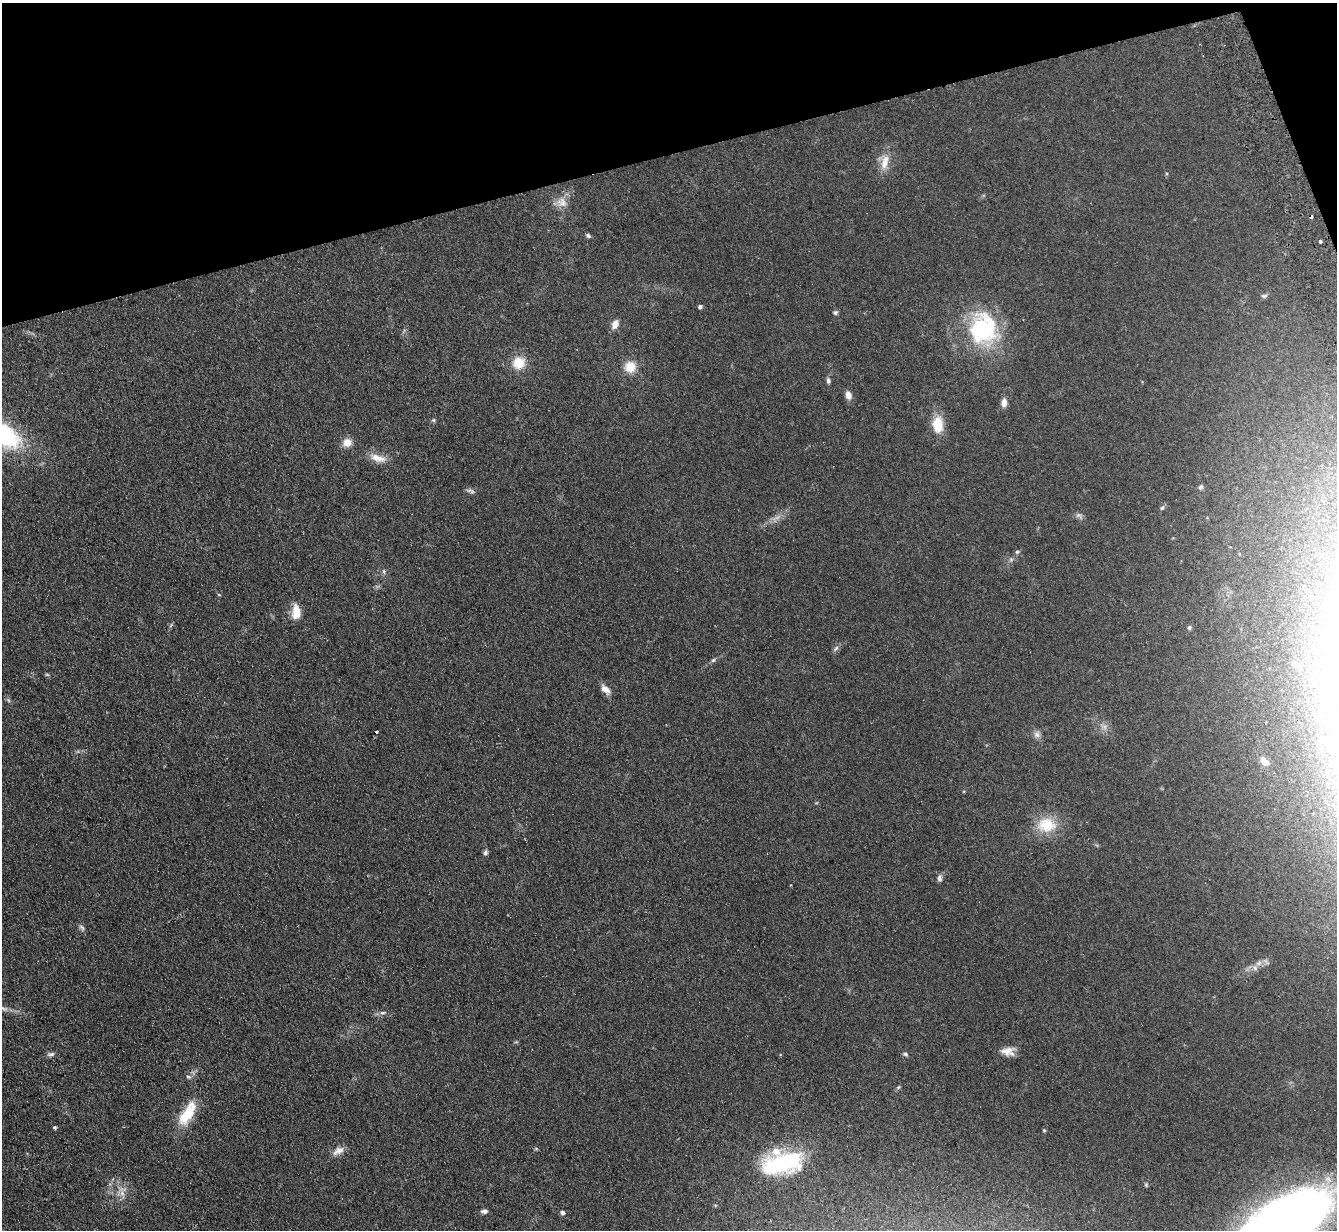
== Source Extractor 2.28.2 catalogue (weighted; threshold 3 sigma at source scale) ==
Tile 3 of 4 x 4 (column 3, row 1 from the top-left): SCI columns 2721-4055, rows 3840-5067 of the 5439 x 5351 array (HDU 1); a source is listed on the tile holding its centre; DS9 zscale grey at full resolution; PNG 1339 x 1232 px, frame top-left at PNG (2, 3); no overlay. Shown black and unused: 13% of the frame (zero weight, under 2 of 3 exposures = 3% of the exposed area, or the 3 px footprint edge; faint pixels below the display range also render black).
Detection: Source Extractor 2.28.2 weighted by HDU 2 'WHT'; one run over the whole footprint, this tile lists its part. Background 0.0751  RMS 0.0075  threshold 0.0339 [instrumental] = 3 sigma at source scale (4.5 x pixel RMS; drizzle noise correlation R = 1.50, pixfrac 1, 0.05/0.05 arcsec/px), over >= 5 px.
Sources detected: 62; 5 too faint to see at this stretch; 1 cosmic-ray / hot-pixel residue — not listed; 3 inside a brighter listed object's ellipse — not listed separately; the other 53 listed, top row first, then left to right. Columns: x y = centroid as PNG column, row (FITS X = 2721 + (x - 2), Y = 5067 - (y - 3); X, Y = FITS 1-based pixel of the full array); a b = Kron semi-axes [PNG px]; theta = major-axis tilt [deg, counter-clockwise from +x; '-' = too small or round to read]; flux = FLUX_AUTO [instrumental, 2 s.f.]
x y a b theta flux
885 162 24 11 78 9.7
562 202 15 14 - 8
588 235 6 5 - 1.5
1320 242 3 3 - 2.4
1264 296 9 5 2 1.6
700 306 5 4 - 1.6
835 312 6 6 - 1.4
615 324 11 7 65 5.5
983 329 40 34 -89 72
518 363 15 14 - 14
630 367 12 12 - 12
828 381 8 5 -85 1.9
848 395 10 7 -75 4.4
1004 402 10 6 88 4.4
433 420 6 5 - 1.1
938 425 21 13 -89 15
5 435 42 23 -39 67
347 442 11 10 - 6.8
378 458 24 9 -18 8.4
1201 487 7 5 35 1.4
470 491 13 5 -15 2
1162 508 7 5 61 1.4
1017 552 6 5 - 1.2
384 571 7 5 -71 1.5
219 595 5 3 - 0.64
296 612 19 10 -89 9.6
1189 627 6 5 - 1.1
836 648 7 4 46 1.7
713 660 6 5 - 1.2
1294 663 8 7 - 4.6
605 689 14 7 -46 5.2
376 732 3 3 - 1.7
1037 735 9 8 - 3.2
1264 761 9 6 -45 6.1
1046 825 27 21 2 21
485 853 7 5 66 1.7
940 878 9 6 87 2.4
1259 963 9 5 24 2.9
3 1008 12 6 -22 3.1
382 1013 9 4 0 1.7
1007 1051 18 10 14 6.8
51 1054 11 6 7 2.2
905 1054 6 5 - 1.5
188 1077 7 4 -20 1.3
187 1113 36 14 59 22
55 1127 4 4 - 1.2
1044 1130 4 4 - 0.86
338 1151 17 9 29 5
782 1163 52 24 12 70
122 1192 17 7 -88 5.6
484 1211 9 5 3 2.1
562 1212 5 5 - 2.1
1280 1227 74 34 34 1200
Isophote crosses this tile's border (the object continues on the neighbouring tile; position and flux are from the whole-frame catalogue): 3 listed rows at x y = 5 435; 3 1008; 1280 1227